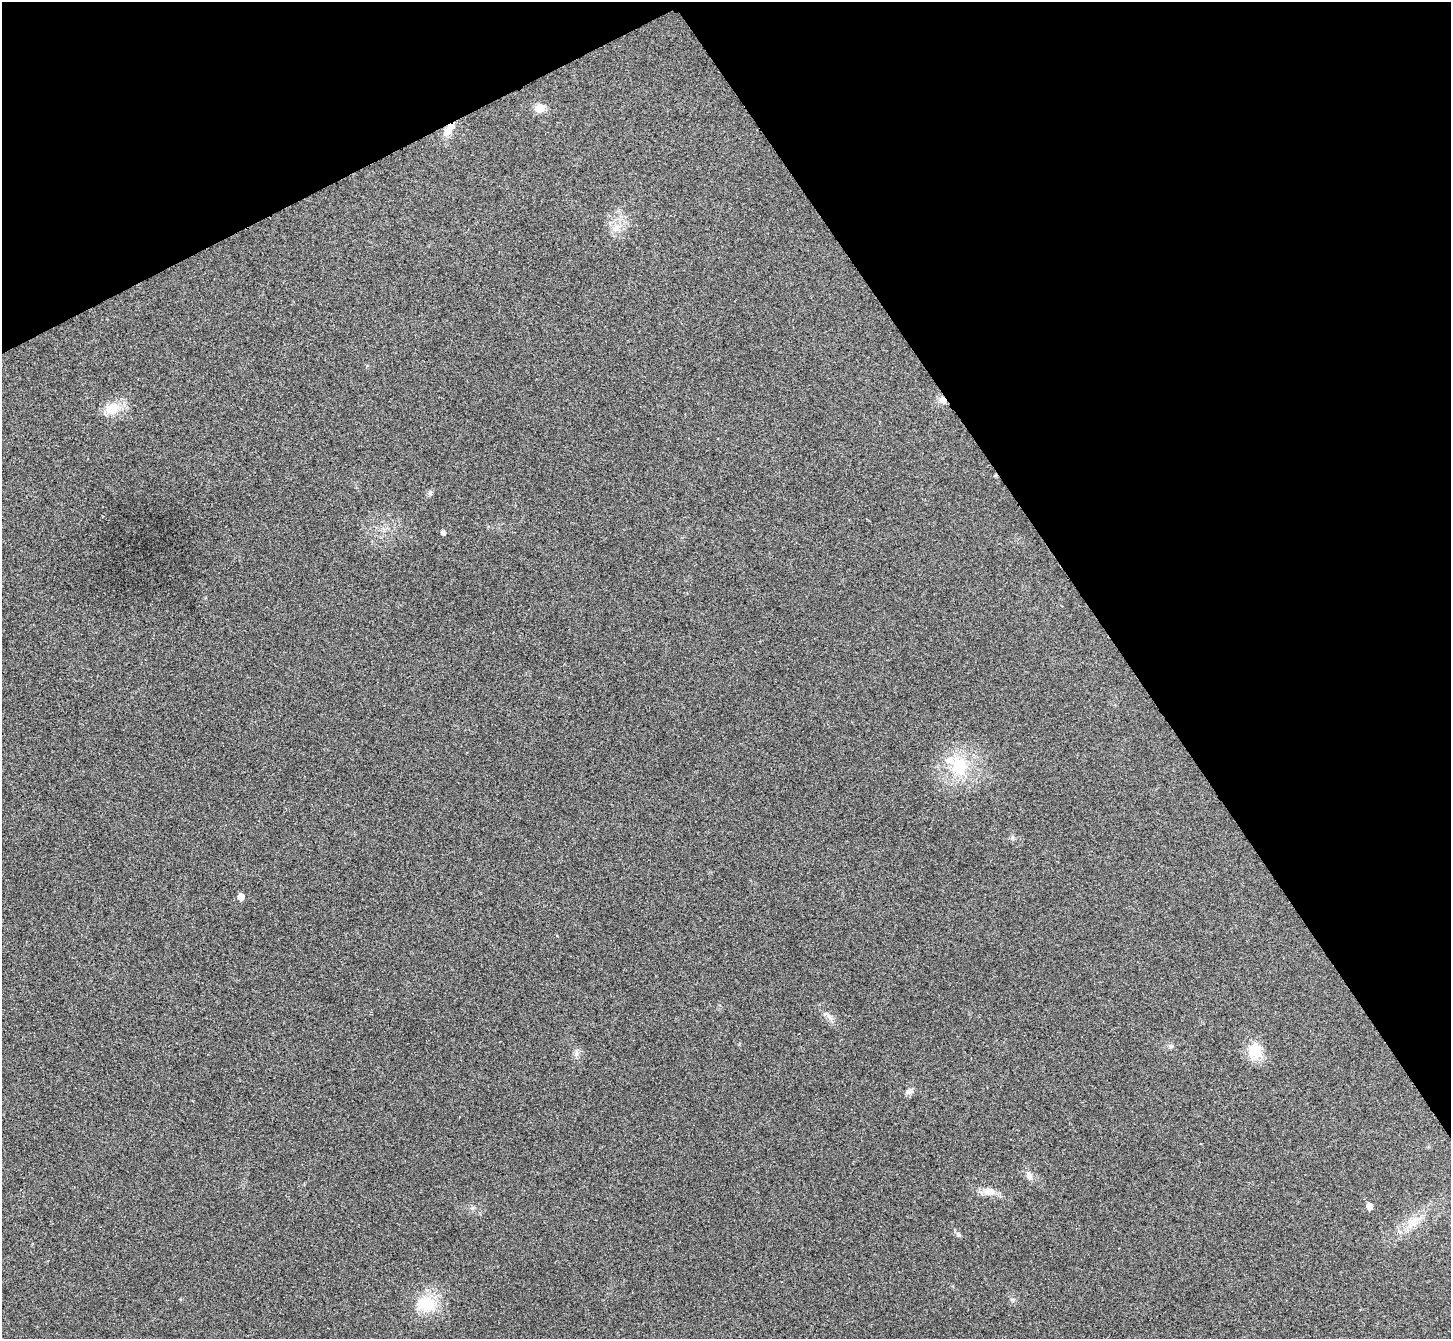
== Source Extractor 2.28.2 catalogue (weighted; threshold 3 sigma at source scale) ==
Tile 3 of 4 x 4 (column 3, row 1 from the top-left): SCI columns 2907-4355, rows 4172-5508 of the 5814 x 5806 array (HDU 1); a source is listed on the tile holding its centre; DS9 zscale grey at full resolution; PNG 1453 x 1341 px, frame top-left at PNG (2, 2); no overlay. Shown black and unused: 29% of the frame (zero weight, under 3 of 4 exposures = <1% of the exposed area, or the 3 px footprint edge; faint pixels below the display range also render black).
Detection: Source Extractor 2.28.2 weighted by HDU 2 'WHT'; one run over the whole footprint, this tile lists its part. Background 0.0679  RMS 0.007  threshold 0.0314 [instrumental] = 3 sigma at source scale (4.5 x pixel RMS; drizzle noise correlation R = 1.50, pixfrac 1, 0.05/0.05 arcsec/px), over >= 5 px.
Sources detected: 22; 1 inside a brighter listed object's ellipse — not listed separately; the other 21 listed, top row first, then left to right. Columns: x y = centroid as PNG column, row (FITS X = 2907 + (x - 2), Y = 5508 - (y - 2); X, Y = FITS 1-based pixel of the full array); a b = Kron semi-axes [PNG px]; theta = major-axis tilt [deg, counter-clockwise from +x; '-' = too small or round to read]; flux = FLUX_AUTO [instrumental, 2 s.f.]
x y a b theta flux
539 108 12 9 1 6.9
449 129 19 9 55 8.6
616 228 15 9 37 6.7
943 400 11 8 -26 4
112 408 22 15 15 13
430 493 8 6 73 1.6
443 532 5 4 - 2.4
959 766 23 18 -81 31
1012 837 8 4 -90 1.4
241 897 5 5 - 6.3
829 1016 16 5 -54 3.5
1171 1046 7 6 - 1.6
1255 1051 22 18 -59 15
576 1052 10 4 -90 2.1
910 1091 12 7 32 2.7
1029 1175 11 8 -61 3.8
989 1192 18 10 -1 7.1
1369 1206 5 5 - 6.4
1412 1222 24 11 43 12
959 1235 8 4 -31 1.4
426 1304 31 22 6 24
Overlapping masked pixels (flux is a lower limit): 2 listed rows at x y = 449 129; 943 400